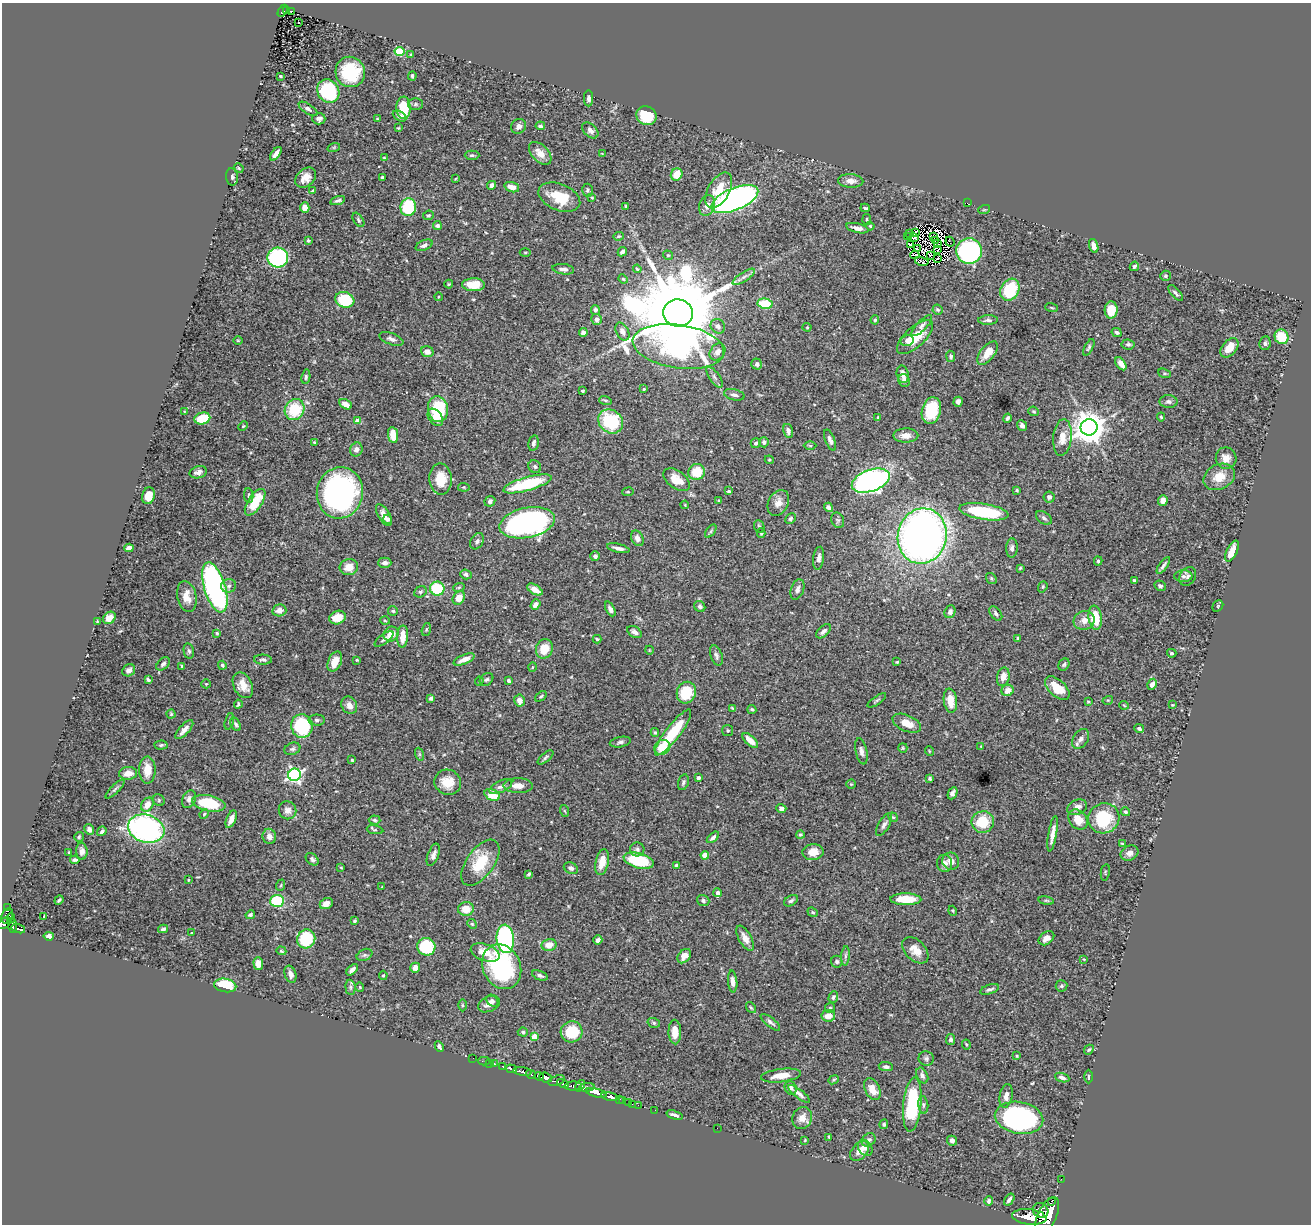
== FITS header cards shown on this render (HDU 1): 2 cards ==
NAXIS1  =                 1309
NAXIS2  =                 1222

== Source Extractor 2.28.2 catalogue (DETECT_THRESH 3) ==
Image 1309 x 1222 px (HDU 1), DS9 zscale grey, 1 PNG px = 1 image px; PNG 1313 x 1226 px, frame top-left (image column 1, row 1222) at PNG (2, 3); each listed source drawn as its Kron ellipse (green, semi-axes under 4 px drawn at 4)
Background 0.693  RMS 0.025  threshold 0.0754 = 3 sigma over >= 5 px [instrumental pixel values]
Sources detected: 507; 3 with non-positive FLUX_AUTO (blend fragments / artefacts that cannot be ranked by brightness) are neither listed nor drawn; of the other 504, the 500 brightest by FLUX_AUTO listed and drawn (4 fainter detections omitted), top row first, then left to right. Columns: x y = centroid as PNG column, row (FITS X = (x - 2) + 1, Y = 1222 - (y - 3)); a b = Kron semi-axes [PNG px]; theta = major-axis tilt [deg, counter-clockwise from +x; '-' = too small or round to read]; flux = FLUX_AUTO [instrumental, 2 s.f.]
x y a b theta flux
287 10 4 3 - 90
283 11 7 4 58 110
291 11 3 3 - 28
299 22 2 2 - 1.7
400 51 5 4 - 86
411 54 3 3 - 1.5
350 72 15 14 - 83
280 76 3 3 - 2.1
412 76 4 3 - 2.3
328 91 12 10 -54 130
588 98 8 4 -90 5.6
415 104 7 6 - 4.1
404 108 11 7 -88 52
308 109 11 5 -34 5.6
400 116 7 4 -32 6.4
646 116 10 9 - 61
319 119 6 6 - 6.2
377 119 4 3 - 1.5
518 126 8 7 - 6.6
540 126 5 4 - 3.9
398 128 4 4 - 1.5
590 130 9 6 -44 7
334 147 6 4 19 2.2
540 153 14 8 -46 17
276 154 8 3 54 9.5
602 154 3 2 - 1.4
472 155 7 4 0 3.1
384 158 4 3 - 1.6
239 168 5 4 - 1.8
677 174 6 5 - 28
232 177 9 6 -82 5.2
382 177 3 3 - 2.9
306 178 11 8 43 18
455 179 4 3 - 1.5
851 181 13 6 -3 12
491 185 4 4 - 6
512 187 8 5 -17 13
587 190 6 5 - 3.8
719 190 19 10 60 38
313 191 4 3 - 1.8
559 197 22 13 -22 47
592 198 4 4 - 1.6
735 199 25 11 23 710
338 200 7 4 17 4.1
967 203 2 2 - 5.9
626 206 3 3 - 2
707 206 10 8 72 12
305 207 5 4 - 16
408 207 9 7 80 88
865 208 5 3 - 2.8
984 210 6 3 19 2
428 215 5 4 - 2.8
867 219 5 3 - 1.8
358 220 8 4 -55 3.6
437 226 4 4 - 5.7
870 226 4 4 - 2.1
857 228 11 4 -13 7.9
909 233 4 3 - 1.3
916 233 4 2 - 1.3
618 236 5 4 - 2.5
934 236 2 2 - 0.94
908 237 3 2 - 2.2
915 238 3 3 - 2.4
308 240 3 3 - 2.6
936 240 2 2 - 1.2
950 242 5 2 - 1.3
910 244 3 2 - 2.4
938 244 3 2 - 1.4
424 245 9 5 24 6
1094 246 7 4 -72 8.9
917 249 3 2 - 1.1
937 250 4 2 - 2.8
969 251 13 13 - 280
525 252 5 3 - 1.8
622 252 5 3 - 5.4
668 255 5 4 - 2.2
915 255 4 2 - 1.7
931 255 4 2 - 0.97
278 258 10 10 - 200
937 258 4 2 - 2.3
922 261 7 2 -13 4.3
1134 266 5 4 - 3.4
563 269 11 5 -7 7.6
637 269 4 3 - 2
1165 276 5 5 - 2.7
744 277 13 4 33 6.8
623 279 5 4 - 1.9
449 284 4 4 - 1.7
474 285 11 6 -1 35
1010 290 11 9 61 74
1175 293 10 4 -49 4.7
438 297 4 3 - 1.4
345 300 10 7 -18 84
765 304 7 5 -9 62
1052 308 6 3 -19 1.8
595 310 5 4 - 4
938 310 5 5 - 2.8
1111 310 8 6 86 29
678 313 15 13 -6 41000
597 319 5 5 - 7.5
875 320 5 4 - 2.3
988 320 10 4 1 5.1
718 326 7 6 - 6.7
922 326 14 5 46 5.7
807 327 4 4 - 1.6
622 332 9 6 -62 8.8
1117 332 5 4 - 3.5
583 333 4 4 - 7.8
915 337 23 10 43 43
1281 337 7 6 - 48
391 339 12 5 -20 6.8
907 340 6 5 - 6.2
238 341 4 3 - 1.4
1265 343 7 5 79 4.1
1128 344 6 5 - 3.2
678 346 46 21 -9 730
1089 347 9 4 63 3.1
1229 348 11 7 50 23
427 352 6 5 - 7.7
718 352 9 7 54 8.9
987 353 14 7 51 23
951 356 6 4 -82 3.2
757 364 5 5 - 6
1121 364 7 4 -54 11
1165 373 7 4 -19 2.5
903 374 9 6 -77 12
306 377 7 4 82 3.3
714 377 12 5 -55 5.8
904 380 6 5 - 7.7
644 389 3 3 - 1.9
582 391 3 3 - 2.5
734 395 10 5 -13 6.2
605 400 6 4 -19 2.1
958 402 5 4 - 5.3
1168 402 9 6 -1 5.1
346 404 7 4 -30 15
295 409 11 9 62 72
438 409 13 10 -82 88
931 411 13 9 75 70
1034 411 5 5 - 2.5
184 412 3 3 - 1.5
435 417 10 6 -54 13
1161 417 4 4 - 2.6
202 418 8 6 16 47
878 418 4 3 - 3.1
1007 418 4 3 - 4.2
357 421 4 4 - 18
611 421 13 11 -40 100
1022 425 5 4 - 5
243 426 5 3 - 1.5
1089 427 8 8 - 3100
788 431 7 5 -75 6
393 435 8 5 -83 30
906 435 12 7 1 13
1062 437 18 9 84 21
830 440 11 4 -68 6.5
314 442 3 3 - 1.5
764 442 5 5 - 3.7
534 443 8 5 78 5.3
756 443 5 5 - 4.7
810 446 6 4 -1 2.1
356 450 7 6 - 7.8
1226 458 10 10 - 13
769 460 4 4 - 1.8
535 467 7 6 - 3.7
198 472 9 6 14 6.8
697 472 8 8 - 37
1219 477 16 12 26 28
441 479 15 11 -87 37
676 480 15 8 -36 27
871 481 20 10 20 560
527 484 25 7 16 95
464 487 6 4 -7 1.9
1017 490 4 3 - 2.2
729 491 4 4 - 3.2
628 492 6 3 7 1.5
340 493 26 23 81 410
148 496 8 6 75 23
249 496 7 4 -85 3.2
1049 497 5 5 - 5.9
719 500 4 3 - 2
1163 500 5 4 - 9.1
490 501 5 5 - 4.7
255 502 15 7 56 52
778 503 13 10 61 13
685 505 4 3 - 1.3
828 507 5 4 - 7.2
984 512 25 8 -8 120
384 515 12 6 -59 13
790 518 6 4 46 3.5
1044 518 9 5 -34 4.9
388 519 4 4 - 3.5
838 520 8 6 -65 3.5
527 523 28 15 11 450
759 526 7 5 -70 3.3
711 531 7 4 54 2.9
761 533 4 4 - 2.4
922 536 28 24 77 1100
637 538 8 6 -64 7.7
477 541 8 6 60 4.6
129 548 5 4 - 13
618 548 11 4 -13 8.2
1012 548 9 6 88 6.3
1232 551 11 5 64 19
595 556 5 5 - 4.7
819 558 11 5 82 8.1
1098 561 4 4 - 2.6
385 563 7 5 -1 6.4
1163 565 10 4 55 5
349 567 9 8 - 19
1020 568 3 2 - 1.7
466 574 6 5 - 3.9
1183 576 9 6 1 5.2
1188 576 10 7 54 6.3
991 578 6 4 -55 2.5
1134 581 4 3 - 3
229 586 7 6 - 5.1
1160 586 6 5 - 4.1
215 587 26 10 -73 390
459 587 6 3 19 1.8
1043 587 6 4 70 2.2
437 588 7 7 - 80
797 589 10 6 70 6.7
535 590 8 4 -32 13
420 592 6 5 - 3.1
187 597 16 9 -78 20
459 598 7 5 59 17
535 604 6 4 53 7.4
700 606 6 5 - 3.7
1218 606 6 5 - 1.9
610 609 8 4 -64 6.6
279 610 7 6 - 12
393 611 5 4 - 2.5
950 612 6 5 - 6.6
996 613 8 5 -51 4.5
109 618 7 5 46 14
338 618 8 6 19 25
1095 618 12 6 -83 46
385 620 5 3 - 1.5
1084 620 10 9 - 14
97 621 4 4 - 1.6
426 629 7 4 71 2.4
823 631 9 5 43 6.2
635 632 8 5 -33 7.8
217 633 4 3 - 1.9
391 634 8 7 - 20
403 636 11 5 87 22
1018 638 3 3 - 1.7
384 639 11 4 37 4.2
597 639 4 4 - 2.1
544 649 10 8 69 32
649 650 4 3 - 1.2
189 651 8 5 -78 3.6
1172 653 5 4 - 2.9
716 655 10 6 -71 5.2
464 659 11 4 23 12
263 660 9 5 -3 4.1
357 660 3 2 - 1.6
335 661 10 6 64 24
897 662 3 3 - 1.5
163 664 8 5 42 5.2
222 665 4 3 - 3.1
1064 665 6 5 - 3.1
182 666 4 2 - 2
532 667 5 3 - 1.6
129 670 7 5 35 6
1003 677 9 6 79 14
487 679 7 5 41 3.5
148 680 4 3 - 2.4
479 681 5 4 - 2.2
508 681 4 3 - 3.9
206 684 5 4 - 2.5
1152 684 6 4 60 6.5
243 685 13 9 -63 22
1057 688 15 8 -42 32
1008 690 6 5 - 13
686 693 11 9 66 60
541 696 6 4 39 2.4
431 698 4 3 - 3.6
877 700 11 3 34 2.7
1108 700 5 3 - 1.5
519 701 6 5 - 11
950 701 12 6 -82 22
1088 702 3 3 - 1.7
238 704 4 3 - 2.6
349 705 9 7 -59 13
1124 705 5 3 - 1.4
1172 705 4 3 - 1.4
733 708 4 2 - 1.9
752 709 4 3 - 2.7
171 714 4 4 - 1.9
317 720 8 5 -1 4.4
229 721 8 4 74 3
907 723 15 8 -23 20
236 724 7 4 -59 3.6
302 726 12 10 -78 130
1139 729 5 4 - 3.6
184 730 12 5 48 10
728 731 5 5 - 2.7
655 732 4 4 - 2.6
673 732 28 7 52 77
1081 739 11 7 58 7.7
750 740 9 5 -43 15
620 742 10 5 11 4.6
161 745 6 4 2 2.6
981 746 4 2 - 1
662 747 8 7 - 29
903 748 5 4 - 1.9
292 749 8 6 20 3.9
861 751 13 5 -78 6.9
929 751 5 3 - 1.4
419 754 7 4 -72 2.3
545 757 9 4 39 3.6
352 760 3 3 - 2.7
147 770 13 8 -90 23
128 773 9 6 5 15
294 775 6 6 - 420
698 778 4 3 - 6.8
930 778 3 3 - 2.5
448 782 13 12 - 28
683 782 8 5 75 3.8
851 784 4 4 - 1.7
501 786 12 5 26 6.7
518 786 14 7 -1 16
115 789 13 4 45 4.1
952 793 6 4 64 5.7
492 795 8 5 -23 35
189 799 9 6 68 6.9
159 800 6 5 - 2.8
209 803 17 8 -11 81
147 805 7 6 - 15
1077 807 10 7 23 10
781 808 5 4 - 5
287 810 9 8 - 9
565 811 6 3 -70 2
1125 812 4 4 - 3.2
204 814 5 4 - 1.9
893 817 5 4 - 2.3
1104 818 16 15 - 79
231 819 9 4 66 12
374 820 6 4 -6 2.8
1078 820 11 8 -50 26
983 822 11 10 - 49
884 825 13 5 59 6.4
89 829 5 4 - 6.8
146 829 18 14 -17 460
375 830 8 3 -11 2.4
102 831 5 3 - 3.8
1053 834 18 4 80 12
800 835 4 4 - 2.6
269 836 7 7 - 8.4
79 837 5 5 - 2.4
713 837 7 4 41 5
1122 844 3 3 - 1.6
637 849 7 7 - 4.3
82 851 8 5 -87 7.1
69 852 3 2 - 1.5
813 852 10 8 7 18
1130 853 9 7 24 9.3
433 855 12 5 69 7.3
705 855 4 4 - 25
312 859 7 5 -41 4
75 860 5 3 - 3.3
639 861 15 7 -15 90
951 861 9 8 - 12
602 862 13 6 78 24
480 863 26 13 54 55
945 863 8 7 - 8.4
676 865 4 3 - 2.3
341 868 3 2 - 1.2
571 868 7 5 -27 6.5
1105 872 8 2 80 1.5
529 874 4 3 - 2.7
188 880 3 2 - 1.4
281 885 6 3 71 1.8
382 887 3 2 - 0.93
717 893 4 4 - 6.6
906 899 15 6 -1 40
59 900 5 3 - 2.7
277 901 7 6 - 82
703 901 6 5 - 4.3
791 901 7 5 32 4.1
1046 901 8 4 -9 2.3
326 904 7 5 26 11
8 908 4 3 - 27
466 909 8 7 - 23
953 911 5 3 - 1.4
813 912 5 4 - 2.5
250 915 5 3 - 3.1
7 916 8 5 64 290
44 916 3 3 - 3.4
11 918 5 3 - 120
354 921 4 3 - 3
4 923 7 5 34 590
472 924 5 4 - 2.1
13 926 7 3 -85 280
18 929 7 3 -17 250
163 929 5 4 - 3.6
192 933 3 3 - 1.2
49 936 5 4 - 6.4
745 938 14 6 -61 13
1046 938 8 6 37 10
306 939 9 9 - 74
505 939 14 8 -86 360
598 940 5 4 - 5.1
549 945 7 6 - 20
426 947 9 8 - 100
915 950 16 10 -46 19
281 951 5 3 - 1.7
485 953 15 8 -18 25
364 955 8 5 26 3.7
684 956 8 5 50 10
845 956 9 4 86 4
1084 959 4 3 - 1.5
837 962 6 5 - 3.4
258 963 6 5 - 16
502 967 23 18 -65 210
415 968 5 5 - 13
352 970 7 4 43 6.3
290 974 9 5 -72 9.2
383 975 4 3 - 1.8
540 975 8 4 -22 5.1
733 981 11 4 -84 8.7
225 985 11 6 -11 69
1061 986 6 5 - 3.7
350 987 8 5 -85 3.5
360 987 4 4 - 1.9
990 989 10 4 19 4.7
833 997 6 4 72 3.6
492 1001 6 5 - 3.9
489 1004 11 7 25 12
462 1005 6 4 -89 2.3
751 1008 6 4 -53 2.4
830 1008 5 5 - 2.4
828 1016 7 5 8 15
770 1022 12 4 -39 5.6
654 1023 6 4 -18 2.7
523 1032 5 4 - 2.9
572 1032 11 10 - 58
675 1032 12 6 -89 20
535 1037 4 4 - 32
951 1039 5 4 - 4.2
966 1044 5 4 - 1.8
439 1046 5 3 - 4.1
1089 1050 5 4 - 2.4
1017 1056 3 2 - 1.6
473 1058 2 2 - 8.7
926 1058 8 7 - 4.5
484 1061 5 2 - 18
489 1063 3 2 - 18
494 1064 3 3 - 38
503 1066 3 3 - 94
886 1067 7 4 -8 4.7
512 1069 6 3 -16 290
522 1071 9 4 -8 1500
531 1074 5 3 - 510
922 1075 8 5 -65 5.6
539 1076 4 3 - 440
781 1076 20 6 7 22
1089 1077 7 3 -90 2.3
545 1078 6 4 -24 1800
1062 1078 7 4 -20 4.9
556 1080 9 5 18 730
834 1080 5 4 - 2.4
563 1083 6 3 -29 460
573 1086 8 4 1 490
580 1086 6 3 57 390
587 1087 8 4 6 270
791 1088 7 6 - 4.9
872 1089 11 7 -64 19
596 1093 10 3 -14 1900
799 1094 13 4 -37 6.7
1006 1096 12 6 80 11
610 1097 8 4 -15 1200
620 1100 3 3 - 31
622 1100 4 2 - 34
628 1102 3 2 - 24
632 1104 2 2 - 8.4
912 1104 27 9 84 140
638 1105 2 2 - 15
923 1105 9 5 -83 4
655 1110 2 2 - 11
675 1115 8 3 -19 4.9
802 1118 11 9 69 14
1019 1118 24 16 -10 330
884 1124 4 4 - 3
717 1128 2 2 - 72
829 1137 4 2 - 1.7
805 1140 4 3 - 1.5
869 1140 7 6 - 5.4
952 1141 5 4 - 5.6
865 1148 9 6 -54 8
860 1151 11 7 47 15
1061 1179 2 2 - 11
1009 1200 7 4 56 5
989 1201 5 4 - 4.3
1052 1201 2 2 - 1100
1041 1210 8 7 - 1500
1047 1216 20 9 65 7100
1029 1217 17 7 -6 4400
At the frame edge (FLAGS 8, measured only in part): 1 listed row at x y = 4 923
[4 fainter detections neither listed nor drawn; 3 non-positive-flux detections neither listed nor drawn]